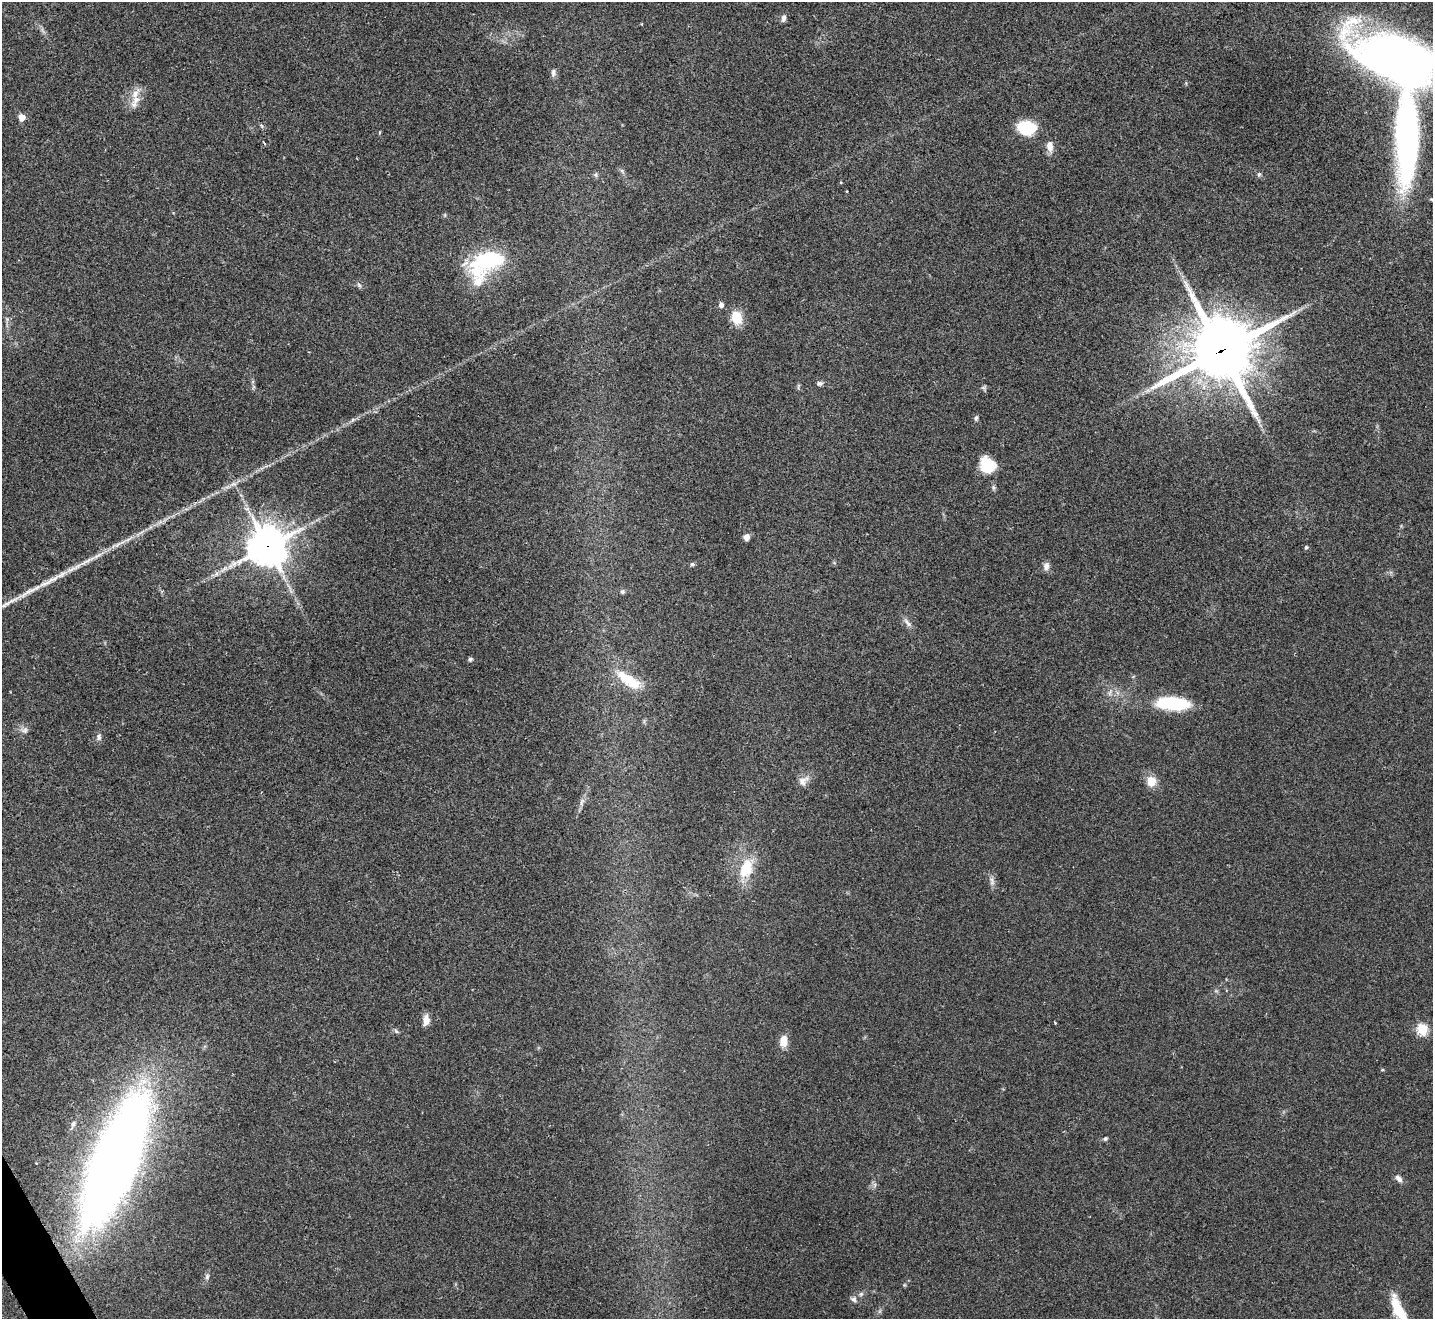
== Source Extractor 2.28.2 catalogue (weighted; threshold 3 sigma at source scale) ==
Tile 7 of 4 x 4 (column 3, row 2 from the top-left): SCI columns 2865-4295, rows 2795-4111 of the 5732 x 5722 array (HDU 1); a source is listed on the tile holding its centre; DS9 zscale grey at full resolution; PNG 1435 x 1321 px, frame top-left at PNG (2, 2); no overlay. Shown black and unused: <1% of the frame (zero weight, under 2 of 3 exposures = <1% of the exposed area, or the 3 px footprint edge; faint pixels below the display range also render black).
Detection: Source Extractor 2.28.2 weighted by HDU 2 'WHT'; one run over the whole footprint, this tile lists its part. Background 0.0856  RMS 0.0079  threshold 0.0354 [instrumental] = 3 sigma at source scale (4.5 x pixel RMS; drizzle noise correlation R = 1.50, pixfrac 1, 0.05/0.05 arcsec/px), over >= 5 px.
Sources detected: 57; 2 inside a brighter listed object's ellipse — not listed separately; the other 55 listed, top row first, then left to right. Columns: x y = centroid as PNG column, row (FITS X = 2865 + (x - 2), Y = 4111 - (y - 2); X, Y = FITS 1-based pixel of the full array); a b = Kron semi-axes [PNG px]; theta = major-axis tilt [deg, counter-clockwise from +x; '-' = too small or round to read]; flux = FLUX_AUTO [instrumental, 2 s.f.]
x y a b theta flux
783 18 11 6 81 2.6
1397 60 85 38 -21 560
553 73 11 6 89 2.9
136 100 17 9 53 8.8
22 117 5 5 - 10
261 126 6 4 -45 1.4
1026 128 19 14 -9 29
1407 137 101 23 89 260
1050 146 13 7 -84 6.3
622 171 7 4 -72 1.5
596 174 7 4 89 1.4
1259 174 7 5 90 1.5
841 183 4 3 - 0.6
846 191 3 2 - 1.3
490 259 24 14 6 76
359 285 9 4 -59 1.7
721 305 5 5 - 3.7
737 318 12 9 -72 19
1221 351 23 22 - 5200
819 383 7 5 13 2.2
984 388 8 6 14 1.5
1148 391 9 4 8 2.7
976 418 7 4 81 1.6
987 465 17 15 -50 23
746 537 6 6 - 4.7
267 546 13 13 - 2000
1306 547 4 4 - 1.6
692 564 6 5 - 1.3
1046 566 11 8 89 3.7
622 592 6 6 - 1.8
907 623 16 5 -48 3.5
470 659 4 4 - 2
629 680 41 14 -34 27
1173 703 30 12 -4 57
25 730 9 8 - 3.2
99 737 9 6 74 2.7
803 781 13 11 -60 5.5
1151 781 11 10 - 11
582 802 13 5 72 3.5
746 868 30 18 68 24
992 883 8 6 74 2.5
426 1020 13 7 87 5.8
1055 1023 4 3 - 0.66
1422 1029 5 5 - 66
396 1031 7 4 -45 1.3
783 1041 12 8 87 9.3
1382 1070 5 3 - 0.74
73 1124 12 5 75 2.7
1105 1139 5 4 - 1.3
115 1160 131 40 68 850
1399 1178 11 6 -47 3.5
207 1277 9 6 88 2.2
861 1294 6 5 - 1.6
853 1299 8 7 - 2.7
1399 1310 32 10 -64 25
Overlapping masked pixels (flux is a lower limit): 2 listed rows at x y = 1221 351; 267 546
Isophote crosses this tile's border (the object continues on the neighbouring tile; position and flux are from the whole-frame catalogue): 2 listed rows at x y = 1397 60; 1399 1310
Unlisted compact peaks at least as high as the median listed source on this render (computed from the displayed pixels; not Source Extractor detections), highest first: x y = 44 584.